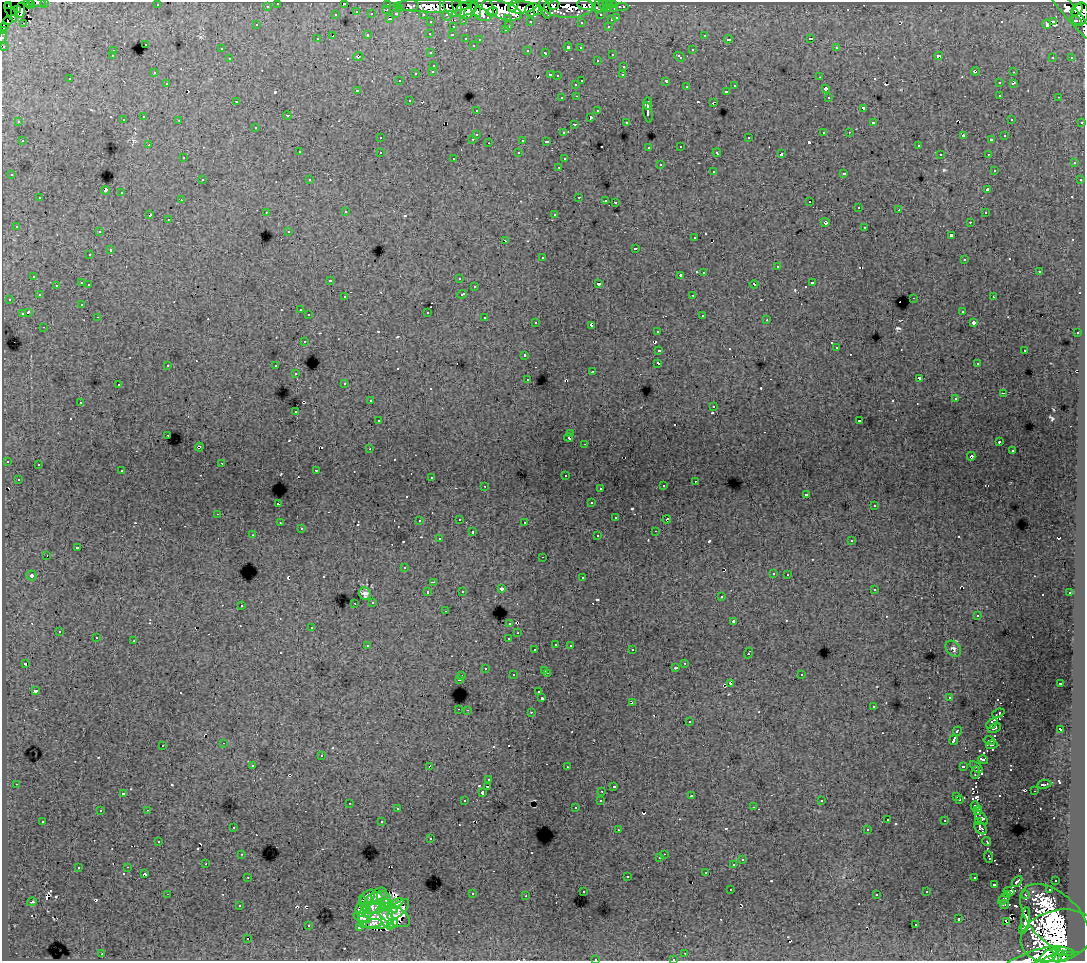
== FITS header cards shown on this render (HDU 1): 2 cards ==
NAXIS1  =                 1083
NAXIS2  =                  959

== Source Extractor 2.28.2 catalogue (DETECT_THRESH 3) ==
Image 1083 x 959 px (HDU 1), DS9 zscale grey, 1 PNG px = 1 image px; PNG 1087 x 963 px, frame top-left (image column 1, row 959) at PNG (2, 2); each listed source drawn as its Kron ellipse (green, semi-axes under 4 px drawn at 4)
Background 151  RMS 1.1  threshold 3.31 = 3 sigma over >= 5 px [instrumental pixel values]
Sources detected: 722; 7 with non-positive FLUX_AUTO (blend fragments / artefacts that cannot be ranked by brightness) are neither listed nor drawn; of the other 715, the 500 brightest by FLUX_AUTO listed and drawn (215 fainter detections omitted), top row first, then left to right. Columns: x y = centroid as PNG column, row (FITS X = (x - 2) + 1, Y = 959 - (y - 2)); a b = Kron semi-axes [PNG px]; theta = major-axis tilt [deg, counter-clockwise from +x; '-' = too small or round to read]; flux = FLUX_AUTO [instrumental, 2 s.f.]
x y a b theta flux
28 2 5 3 - 13000
45 2 3 2 - 4900
37 3 9 2 -7 8300
278 3 3 3 - 3600
31 4 4 3 - 12000
344 4 3 2 - 370
388 4 3 3 - 7400
614 4 3 3 - 8000
8 5 3 3 - 3500
157 5 3 2 - 220
409 5 10 6 -2 17000
554 5 5 4 - 39000
586 5 9 4 -12 29000
599 5 7 4 84 14000
604 5 5 3 - 5800
609 5 4 3 - 8800
267 6 3 3 - 1700
432 6 38 6 -1 270000
513 6 7 3 58 36000
1066 6 45 7 -51 40000
447 7 14 6 -85 88000
453 7 10 8 -46 130000
521 7 12 6 4 170000
569 7 24 11 0 74000
622 7 6 3 0 6100
400 8 3 3 - 1600
482 8 14 11 -66 240000
545 8 11 4 -73 32000
466 9 11 6 26 180000
471 9 11 5 57 110000
476 9 7 4 -64 110000
607 9 3 3 - 3700
615 9 3 3 - 6400
17 10 4 3 - 26000
21 10 7 4 85 63000
387 10 3 2 - 520
502 10 21 8 -17 430000
532 10 7 6 - 160000
1077 10 7 5 47 200000
538 11 5 4 - 85000
11 12 10 4 -61 22000
15 12 3 3 - 33000
357 12 3 3 - 640
492 12 6 4 11 68000
372 14 3 3 - 1800
396 14 4 3 - 1600
423 14 3 2 - 3500
1080 14 12 8 79 120000
336 15 3 3 - 690
601 15 3 3 - 3000
508 18 3 3 - 2000
617 18 3 3 - 1200
390 19 3 2 - 710
611 20 3 3 - 510
1076 20 6 3 -16 9900
8 21 5 4 - 5700
464 21 3 2 - 650
530 21 3 3 - 2100
431 22 3 3 - 2700
581 22 3 3 - 320
1054 22 4 3 - 2500
24 23 3 2 - 350
1046 24 5 3 - 1100
256 25 3 3 - 210
3 26 3 3 - 17000
509 26 3 2 - 640
608 26 3 3 - 610
453 27 3 3 - 660
3 30 4 3 - 25000
505 30 3 3 - 380
430 33 3 3 - 360
368 35 3 3 - 950
452 35 3 2 - 350
704 35 3 3 - 530
333 36 4 3 - 1800
2 37 6 2 76 5300
466 38 3 3 - 610
811 38 3 3 - 21000
317 39 3 3 - 380
729 39 4 3 - 410
480 40 3 3 - 380
145 44 3 3 - 550
473 45 3 3 - 250
3 46 3 3 - 1900
568 47 4 3 - 930
580 48 3 3 - 340
836 48 3 2 - 520
221 49 3 3 - 420
528 50 3 3 - 420
692 50 3 3 - 840
113 51 3 3 - 440
431 53 3 3 - 450
546 53 4 3 - 780
612 54 3 3 - 600
112 56 3 3 - 320
939 56 4 4 - 510
358 57 5 4 - 220
680 57 6 3 -43 850
1053 57 3 3 - 350
1071 58 4 3 - 540
230 59 3 3 - 540
597 60 3 3 - 420
434 65 3 3 - 1100
624 66 3 3 - 580
433 71 3 3 - 530
975 71 4 3 - 540
1013 72 3 2 - 530
154 73 3 3 - 280
416 73 3 3 - 1000
550 75 3 3 - 900
623 75 3 3 - 210
557 76 3 3 - 300
820 77 2 2 - 280
70 79 3 3 - 340
400 81 3 2 - 220
582 81 3 3 - 1100
666 81 4 3 - 2100
167 83 3 3 - 400
999 83 3 3 - 540
1013 83 4 3 - 520
576 84 3 3 - 500
735 86 3 3 - 510
686 87 3 3 - 480
825 89 3 3 - 880
357 90 3 3 - 210
726 91 3 3 - 780
1000 95 3 3 - 590
577 96 3 2 - 430
828 97 3 3 - 480
1059 97 3 2 - 450
562 98 3 3 - 350
409 100 3 3 - 390
237 101 3 2 - 260
648 103 6 3 -89 4000
713 103 4 2 - 810
863 108 3 3 - 1300
476 110 3 3 - 290
598 111 3 3 - 520
648 112 10 3 -81 4900
287 115 4 3 - 380
144 117 3 3 - 600
590 117 3 3 - 1200
1011 119 3 3 - 350
123 120 3 3 - 520
179 120 3 2 - 380
19 122 3 3 - 250
626 122 3 3 - 390
1082 122 3 3 - 1200
874 123 3 3 - 350
574 124 4 3 - 380
256 127 3 3 - 530
823 132 3 2 - 450
849 132 3 2 - 300
563 133 3 3 - 280
476 134 3 3 - 1400
963 136 4 3 - 1000
1005 136 3 3 - 340
380 138 3 3 - 300
749 138 3 3 - 820
473 139 3 2 - 540
523 140 3 3 - 1300
991 140 3 3 - 530
22 141 3 2 - 600
546 141 4 3 - 420
489 143 3 2 - 400
149 145 3 2 - 320
681 146 3 3 - 450
918 146 3 3 - 430
649 147 3 3 - 290
299 152 3 3 - 610
380 152 3 3 - 610
519 153 3 3 - 340
717 153 4 3 - 360
781 154 4 3 - 2400
940 154 3 3 - 310
988 154 3 3 - 320
183 158 3 3 - 360
454 158 3 3 - 230
564 159 3 3 - 260
1074 163 3 3 - 550
660 165 3 3 - 890
559 167 3 2 - 390
994 170 3 3 - 350
713 171 3 3 - 680
844 173 3 3 - 970
12 175 3 3 - 440
202 180 3 2 - 480
310 180 3 3 - 330
1080 180 3 3 - 470
105 190 4 3 - 3300
988 190 3 3 - 710
122 193 3 3 - 830
579 197 3 2 - 720
40 198 3 3 - 600
181 200 3 2 - 380
606 200 3 2 - 340
615 202 3 3 - 1500
810 202 3 2 - 270
859 207 3 2 - 320
899 210 2 2 - 250
266 212 3 2 - 330
346 212 3 2 - 430
985 213 3 2 - 340
150 215 4 3 - 1100
554 215 3 3 - 1700
168 219 3 2 - 390
825 222 5 4 - 210
970 222 3 2 - 240
16 226 3 3 - 310
865 227 3 3 - 700
289 231 3 3 - 370
99 232 3 2 - 370
951 235 3 3 - 1900
695 238 3 3 - 530
505 241 3 2 - 650
635 248 3 3 - 1000
110 250 3 3 - 790
90 255 3 3 - 440
542 257 3 3 - 480
964 260 3 3 - 340
777 267 3 3 - 1300
1039 271 3 3 - 1100
704 272 3 3 - 940
680 275 3 3 - 6000
34 276 3 3 - 380
459 278 3 3 - 260
330 280 3 3 - 390
82 283 3 3 - 1300
598 283 3 3 - 2900
812 283 3 3 - 880
89 284 3 2 - 420
754 284 4 3 - 1100
56 285 3 3 - 410
474 287 3 3 - 440
462 294 5 3 - 830
39 295 3 3 - 320
693 295 3 2 - 410
345 297 3 3 - 360
993 297 3 3 - 420
914 298 3 2 - 720
9 299 3 2 - 290
82 304 3 3 - 330
300 310 3 3 - 480
962 311 3 3 - 410
28 312 4 3 - 2400
427 312 3 3 - 1100
22 314 3 3 - 1300
309 315 3 3 - 400
702 315 3 3 - 380
98 317 3 2 - 300
485 318 3 3 - 770
767 320 3 2 - 380
536 322 3 3 - 380
974 323 4 3 - 530
592 325 4 3 - 500
44 327 3 2 - 380
657 331 3 3 - 400
1077 333 3 2 - 450
304 341 3 3 - 510
836 348 3 3 - 470
659 350 4 3 - 1300
1025 350 3 2 - 710
525 355 3 3 - 700
658 363 4 3 - 1500
977 364 3 3 - 220
168 365 3 3 - 550
276 366 3 3 - 600
592 372 3 3 - 920
296 374 3 2 - 300
919 378 4 3 - 2500
528 379 3 3 - 300
345 383 3 3 - 370
118 385 3 3 - 480
1003 393 4 2 - 410
955 399 3 3 - 240
370 401 3 3 - 440
80 402 3 3 - 350
714 406 3 3 - 430
296 412 3 3 - 280
378 421 3 3 - 380
860 421 3 3 - 320
571 434 3 3 - 330
168 435 3 2 - 300
569 437 4 3 - 200
999 442 3 3 - 200
585 444 3 2 - 360
199 447 4 4 - 210
370 449 3 3 - 320
1012 451 3 3 - 400
971 456 4 4 - 220
7 461 3 3 - 370
222 463 2 2 - 250
38 465 3 3 - 360
316 470 3 2 - 530
122 471 3 3 - 470
565 475 3 3 - 300
431 477 3 3 - 280
18 479 3 3 - 260
695 481 3 2 - 350
485 486 3 2 - 370
663 486 3 3 - 430
600 488 3 2 - 250
806 494 3 3 - 340
591 503 3 3 - 270
278 504 3 3 - 1400
874 506 3 3 - 390
218 514 3 2 - 350
616 518 3 3 - 520
459 519 3 2 - 440
667 519 4 3 - 230
419 521 3 3 - 230
525 522 3 3 - 310
280 523 3 3 - 350
301 529 3 3 - 290
656 531 3 2 - 320
472 532 3 3 - 920
253 535 3 2 - 270
598 536 3 3 - 520
439 539 3 3 - 420
852 541 3 3 - 530
77 548 4 3 - 1300
47 556 3 2 - 260
543 557 3 2 - 210
404 568 3 3 - 270
773 573 3 3 - 340
788 574 3 2 - 420
31 575 5 5 - 450
582 578 3 3 - 470
433 582 4 2 - 240
501 589 3 3 - 910
874 589 3 3 - 410
462 591 3 3 - 350
428 592 3 3 - 760
1070 593 3 3 - 420
365 594 6 5 - 330
721 597 3 3 - 500
373 602 3 3 - 460
355 603 3 2 - 310
241 605 3 3 - 550
445 611 3 2 - 290
978 615 3 3 - 300
734 621 3 3 - 1700
510 623 3 3 - 560
312 627 3 3 - 1200
59 632 3 3 - 530
518 633 3 3 - 240
96 638 3 3 - 430
508 638 3 2 - 330
134 641 3 3 - 1200
556 644 3 3 - 420
570 645 3 3 - 530
368 646 4 3 - 690
953 649 9 6 -48 250
535 650 3 3 - 440
632 650 3 2 - 460
748 653 5 3 - 1100
25 663 3 3 - 340
685 663 3 2 - 460
485 668 3 3 - 430
676 668 3 3 - 280
545 670 3 3 - 640
547 673 3 2 - 810
801 674 3 3 - 420
513 675 3 3 - 550
462 676 3 3 - 530
459 679 3 3 - 1100
1061 683 3 3 - 320
731 684 3 3 - 710
35 691 3 3 - 580
539 692 3 3 - 420
949 697 3 3 - 350
542 698 3 3 - 2900
632 702 3 2 - 330
873 707 3 2 - 310
459 709 3 2 - 640
467 710 2 2 - 420
531 712 3 3 - 710
998 713 6 3 22 240
689 722 3 3 - 600
992 724 6 4 40 410
995 728 7 3 30 250
1060 729 4 4 - 1900
957 731 5 3 - 1700
954 740 5 3 - 4400
989 741 6 3 -14 240
224 743 3 2 - 400
163 745 3 3 - 500
992 745 6 3 14 420
321 756 3 3 - 890
983 760 5 3 - 300
253 765 3 3 - 360
430 766 4 3 - 2500
963 766 4 3 - 1200
567 767 3 2 - 290
976 767 8 3 -39 330
976 772 6 4 69 330
489 780 3 3 - 350
16 784 3 2 - 370
1044 784 7 3 10 320
488 786 3 3 - 1100
613 786 3 3 - 520
602 791 3 2 - 340
1034 791 3 2 - 270
123 793 3 3 - 580
482 793 3 3 - 710
692 796 3 3 - 480
957 797 3 3 - 230
960 799 3 3 - 380
601 800 3 3 - 490
465 801 3 3 - 380
822 801 3 3 - 200
349 803 3 2 - 440
975 806 4 3 - 240
753 807 3 2 - 380
576 808 3 3 - 440
397 809 3 3 - 420
147 810 3 2 - 720
978 810 4 3 - 230
100 811 3 3 - 350
981 818 8 4 -48 250
887 820 3 2 - 240
43 821 3 3 - 370
945 821 3 3 - 670
978 821 3 2 - 210
382 822 3 3 - 1300
233 827 3 3 - 490
981 828 7 5 -48 390
867 829 3 3 - 240
618 830 3 2 - 330
431 839 3 3 - 430
159 841 3 3 - 280
987 842 4 3 - 210
242 854 3 2 - 420
664 854 2 2 - 340
989 857 6 2 -70 220
660 858 3 3 - 410
742 860 3 3 - 570
206 864 2 2 - 410
734 865 3 3 - 1500
128 867 3 2 - 540
78 868 3 3 - 740
706 872 3 3 - 770
144 874 3 3 - 1000
627 876 3 3 - 1300
248 877 3 2 - 370
974 878 3 3 - 540
1056 880 3 3 - 550
1017 881 6 2 47 320
994 884 3 3 - 1300
731 890 3 2 - 350
1049 890 3 3 - 570
1009 891 5 4 - 380
583 892 3 3 - 470
927 892 3 3 - 380
167 894 3 2 - 1600
472 894 3 3 - 530
877 894 3 3 - 300
1007 894 3 3 - 210
379 895 9 6 42 890
1026 895 3 3 - 210
526 896 3 2 - 310
368 897 8 5 43 980
1004 899 7 4 43 430
385 901 10 6 -62 2100
32 902 5 3 - 250
373 903 12 8 55 2800
396 904 8 4 28 790
1004 904 4 3 - 210
240 906 3 3 - 300
379 906 12 6 23 1800
365 907 12 4 -68 1700
392 908 7 4 -31 970
398 909 13 6 42 2600
361 910 7 5 -83 1300
394 915 18 9 -28 3400
376 916 17 12 -1 4500
362 918 9 4 -23 2400
1055 918 43 24 -44 23000
387 919 12 6 -65 1600
959 919 3 3 - 780
1026 920 13 4 82 1500
1007 922 3 2 - 290
372 923 10 4 8 860
393 923 5 4 - 1000
308 925 3 3 - 580
364 925 3 3 - 260
916 925 3 3 - 460
360 927 4 3 - 540
1022 929 3 3 - 260
1058 936 38 25 15 21000
248 939 3 3 - 1400
1063 951 12 4 -7 3600
685 953 3 2 - 410
102 954 3 2 - 770
1048 956 9 5 33 3500
1033 957 30 6 19 3900
1057 958 5 3 - 9500
1063 958 5 4 - 30000
595 959 3 3 - 840
673 959 3 2 - 320
At the frame edge (FLAGS 8, measured only in part): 11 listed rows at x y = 28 2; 45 2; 37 3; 278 3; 344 4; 3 30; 2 37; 3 46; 1033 957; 595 959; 673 959
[215 fainter detections neither listed nor drawn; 7 non-positive-flux detections neither listed nor drawn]